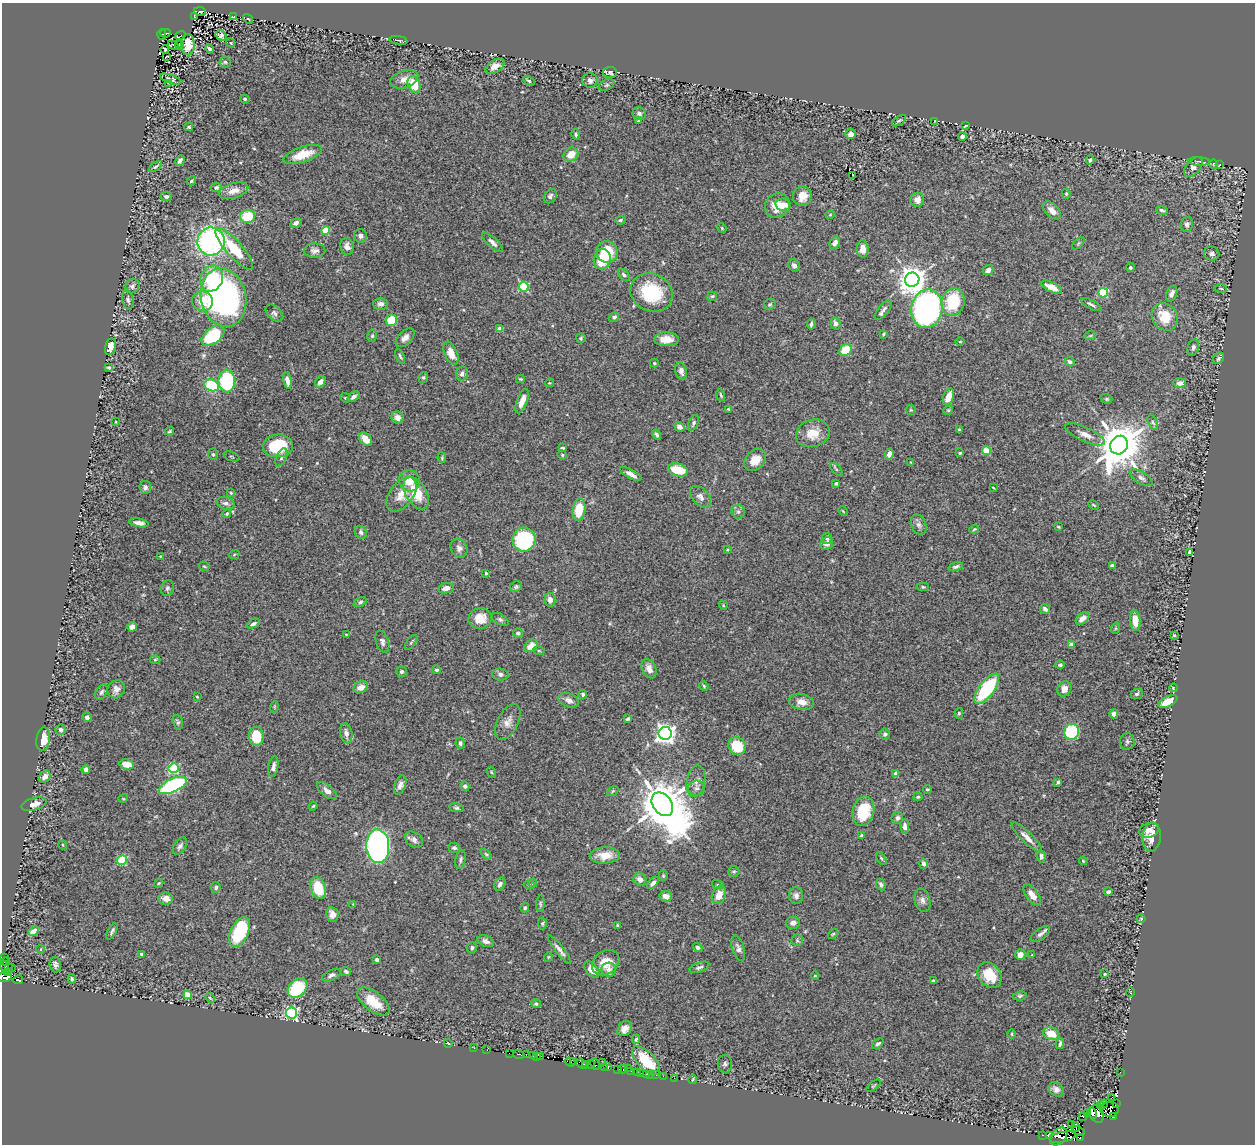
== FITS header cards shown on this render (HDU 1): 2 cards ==
NAXIS1  =                 1253
NAXIS2  =                 1142

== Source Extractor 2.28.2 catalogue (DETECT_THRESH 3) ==
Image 1253 x 1142 px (HDU 1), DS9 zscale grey, 1 PNG px = 1 image px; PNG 1257 x 1146 px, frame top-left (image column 1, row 1142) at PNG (2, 3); each listed source drawn as its Kron ellipse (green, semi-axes under 4 px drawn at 4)
Background 0.238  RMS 0.014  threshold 0.043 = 3 sigma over >= 5 px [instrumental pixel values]
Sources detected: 440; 6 with non-positive FLUX_AUTO (blend fragments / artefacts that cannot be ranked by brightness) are neither listed nor drawn; the other 434 listed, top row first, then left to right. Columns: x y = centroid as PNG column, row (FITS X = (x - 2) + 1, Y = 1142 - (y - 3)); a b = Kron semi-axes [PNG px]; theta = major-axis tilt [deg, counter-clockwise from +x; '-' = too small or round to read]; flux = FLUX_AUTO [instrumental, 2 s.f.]
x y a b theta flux
200 11 6 3 -10 38
195 17 4 2 - 3.1
233 17 4 2 - 0.82
248 19 5 3 - 1.1
165 33 5 3 - 34
162 35 5 3 - 18
181 35 5 2 - 2.2
221 35 6 4 -30 3
398 40 9 2 -10 1.4
231 43 4 3 - 0.85
173 45 6 2 -26 0.87
179 45 4 2 - 1
188 45 10 6 -89 15
210 48 4 3 - 3.8
165 50 4 3 - 1.4
167 57 4 2 - 0.7
225 62 6 5 - 1.8
495 66 10 6 31 7.6
610 73 7 5 3 2.4
171 79 11 4 -19 2.2
404 79 14 8 18 7.7
590 80 7 7 - 3.1
529 81 6 4 -30 1.5
168 83 4 2 - 1.1
414 84 9 6 -67 23
607 85 8 5 27 1.9
245 99 5 4 - 1.3
639 114 7 6 - 2.7
638 121 4 3 - 1
899 121 8 4 33 1.6
935 121 3 2 - 0.66
965 126 4 2 - 1
189 127 4 3 - 1.3
576 134 5 4 - 1.4
850 134 5 5 - 4.1
962 137 4 4 - 4.1
571 154 8 6 37 12
303 155 20 7 19 21
1090 160 4 3 - 1.5
180 161 5 3 - 2.4
1199 161 11 3 -2 2.1
1213 164 4 3 - 0.87
1219 165 3 2 - 0.68
156 167 7 3 34 1.5
1193 167 11 7 48 5.3
853 175 2 2 - 1.2
191 181 5 4 - 1.4
216 187 5 4 - 2.4
234 191 15 7 16 9.3
1066 194 5 4 - 1.3
166 196 5 4 - 2.3
550 196 8 5 55 2.5
802 196 9 9 - 12
917 200 7 7 - 6.5
783 205 7 6 - 6.2
777 206 13 11 47 16
1052 210 11 6 -45 7.4
1162 210 6 3 -16 1.8
830 215 4 4 - 0.92
248 216 7 6 - 28
620 220 5 4 - 1.7
296 223 6 4 31 3.3
1187 224 7 6 - 3.4
722 228 5 4 - 1
326 231 4 4 - 37
360 236 7 6 - 3.3
211 241 14 13 - 220
493 242 13 5 -42 4.2
835 243 6 5 - 4.8
1078 243 8 3 45 0.89
347 247 8 6 -78 5.3
234 249 26 8 -48 37
862 249 9 6 -86 7.2
314 251 11 7 -2 4
607 252 11 10 - 28
1212 253 7 7 - 3.4
602 259 10 8 79 30
794 266 6 5 - 3.3
1130 268 4 4 - 1.4
988 270 5 5 - 4.3
624 275 7 4 -45 2.3
211 279 13 11 65 41
912 280 7 7 - 1400
132 286 8 6 44 3.4
524 287 5 4 - 77
1052 287 11 5 -26 12
1221 288 6 3 -9 0.99
651 293 22 19 -28 50
1103 293 5 4 - 65
1172 294 8 5 68 4
712 296 5 4 - 1.3
223 298 29 22 -77 270
128 300 10 5 -78 2.7
203 301 10 10 - 22
953 302 14 11 75 50
381 304 7 6 - 3.6
770 304 6 5 - 1.5
1091 304 11 3 -28 2.2
927 309 19 15 80 480
883 310 12 5 52 3.8
274 313 10 6 -42 3.3
614 317 5 4 - 1.7
1165 317 14 12 -55 22
391 320 6 5 - 33
835 323 6 5 - 3.9
811 324 5 3 - 1.8
500 329 4 4 - 10
883 334 4 3 - 1.1
213 336 13 8 40 60
372 336 6 5 - 1.7
1090 336 6 3 19 1
405 338 11 6 43 5.1
581 338 5 5 - 1.3
666 339 12 7 -1 11
960 342 4 3 - 0.76
110 347 9 5 77 8.8
1193 347 8 5 73 2.5
846 350 7 5 36 27
451 353 12 6 -68 12
400 356 8 3 -65 1.6
1219 358 6 5 - 1.9
1070 362 5 4 - 2.6
654 363 4 3 - 1.2
109 367 4 3 - 1.4
681 371 9 5 -74 4.1
462 374 7 6 - 3.3
423 377 5 4 - 1.4
520 379 4 3 - 1.1
227 381 11 8 -89 78
287 381 8 4 -79 5.4
320 382 6 4 51 6.2
549 383 4 3 - 0.88
1180 383 6 5 - 5.3
212 385 7 5 -23 58
721 395 6 3 -71 1.3
353 397 7 4 37 3.2
948 397 9 5 69 11
345 398 5 4 - 1
1106 399 6 4 -21 1.4
522 401 13 5 69 9.6
728 409 3 3 - 0.85
911 410 5 4 - 1.2
948 410 5 4 - 1.2
397 418 6 6 - 5.8
116 422 3 2 - 0.68
693 423 8 4 67 2.2
1153 423 8 4 -62 2.1
679 427 5 4 - 4.7
959 429 3 2 - 0.94
169 431 5 3 - 1.2
813 433 17 13 19 17
1085 434 21 7 -24 8.3
657 435 5 4 - 2.1
366 439 8 5 -50 12
1119 445 9 8 - 4100
278 446 15 11 4 47
562 448 4 3 - 2
986 451 4 4 - 25
960 453 3 3 - 1.4
213 454 6 5 - 1.7
889 454 5 4 - 4.5
562 455 5 4 - 1.2
232 456 8 2 -21 0.88
281 457 9 5 66 2.6
442 458 5 4 - 1
755 460 12 9 45 11
910 462 3 2 - 0.57
836 469 8 3 -45 1.3
678 470 10 6 -18 24
631 474 12 4 -29 5.7
1141 478 13 5 -32 3.8
410 481 11 10 - 15
836 483 4 3 - 1.6
145 487 6 5 - 2.6
993 487 3 2 - 0.72
231 493 3 3 - 1.6
416 493 18 10 -59 27
401 494 19 11 52 14
700 497 13 8 -48 5.3
226 503 9 6 -16 3.6
1094 505 5 3 - 1.1
579 509 11 6 82 25
843 511 5 3 - 0.82
738 512 7 6 - 2.7
227 514 4 4 - 1.2
139 523 10 4 -11 4.2
919 525 10 7 -66 3.9
1058 527 4 3 - 1.1
974 529 5 3 - 0.89
361 532 7 5 -58 2.8
827 538 5 5 - 2.2
524 539 12 11 - 94
827 543 6 6 - 4.7
459 548 10 8 -61 4.4
727 550 4 2 - 0.81
1190 552 4 3 - 3
234 555 5 3 - 0.81
161 556 4 3 - 0.79
204 566 5 3 - 0.99
1112 566 4 3 - 2.9
956 567 7 4 16 2.4
486 573 4 4 - 1.3
516 587 6 5 - 1.9
923 587 6 4 -4 1.3
167 588 8 6 74 2.4
446 588 8 5 10 5.5
550 600 7 5 -81 4.3
360 602 7 4 23 2.1
723 605 5 3 - 0.95
1045 609 5 4 - 3.3
480 618 11 10 - 16
1083 618 8 5 39 5.9
500 619 9 5 -32 2.3
1135 621 10 5 -86 12
253 624 7 4 25 2.8
132 627 5 4 - 6.1
1116 628 6 3 71 0.93
518 633 5 4 - 2.2
346 634 3 2 - 0.63
1174 635 3 3 - 1
382 642 11 6 -72 3.5
411 642 8 3 53 1.3
1071 645 4 4 - 11
531 646 7 5 38 12
539 651 5 3 - 1.1
155 660 5 3 - 0.99
1060 665 4 4 - 2.2
649 669 10 6 -64 6.6
436 670 4 4 - 1.7
401 672 5 5 - 2.2
500 674 8 6 -6 3.1
704 686 5 4 - 1.2
361 687 7 5 21 6.9
1173 688 4 2 - 0.73
116 689 9 8 - 4.9
987 689 18 7 53 72
1064 689 8 6 56 7.2
101 692 8 5 58 2.3
583 694 4 4 - 1.8
1137 694 6 4 23 1.7
197 697 3 3 - 0.9
569 700 10 7 -22 5.3
801 702 13 8 -11 9.2
1168 702 10 5 26 15
274 707 5 3 - 0.86
959 713 5 4 - 1.3
1114 714 4 4 - 4.3
87 717 5 4 - 3.4
628 719 4 3 - 2.1
178 722 7 5 -72 1.9
508 722 19 10 63 8
61 730 5 5 - 3.1
1072 732 8 7 - 66
346 733 10 6 -78 4.9
665 733 6 6 - 580
885 734 5 5 - 1.9
256 736 9 7 -89 28
43 739 12 7 80 15
1127 742 8 7 - 2.7
460 743 5 4 - 2.3
737 746 9 8 - 37
127 764 7 5 -12 14
273 767 10 5 79 3.9
173 768 5 5 - 67
86 769 4 4 - 4.9
491 772 5 3 - 0.91
895 774 4 4 - 5.2
45 777 6 5 - 5.6
696 781 16 9 79 6.5
1058 782 4 3 - 1.6
173 785 15 6 25 140
400 785 10 5 69 4.3
465 786 4 4 - 2.9
697 788 8 7 - 3.2
927 789 4 3 - 1.3
327 791 11 6 -37 6.1
613 791 6 4 35 1.1
918 797 4 4 - 1.2
123 799 5 3 - 0.9
34 804 13 6 16 8
662 804 13 9 -54 5100
313 806 4 3 - 0.85
456 808 7 4 -11 1.8
863 811 15 10 76 35
897 818 6 5 - 2.9
905 826 7 4 -83 3.8
1149 830 10 7 17 5.7
862 836 4 3 - 4.9
1027 837 20 5 -45 7.2
1152 837 14 9 84 12
414 840 10 7 -33 4.4
63 845 4 3 - 0.81
180 846 9 6 57 3.4
378 846 17 11 -87 310
454 848 6 5 - 2.6
486 854 6 4 -44 1.2
605 855 15 8 4 13
1041 856 6 4 -82 2.7
881 858 7 3 -54 1.3
461 859 9 5 78 2.4
122 860 5 4 - 71
1083 861 4 3 - 0.89
924 864 5 4 - 4
734 871 5 5 - 1.3
663 876 5 4 - 1.2
640 879 7 6 - 5.7
159 883 5 3 - 0.95
533 883 4 4 - 1.1
653 883 7 4 47 4
500 884 7 5 58 3.2
529 885 5 3 - 1
718 885 6 4 -18 1.1
881 885 6 4 -66 2.6
216 887 5 4 - 2.2
318 888 11 7 -73 33
1109 892 4 3 - 2.3
719 895 9 6 68 11
1032 895 12 6 -54 8
666 896 6 5 - 6.9
796 896 8 7 - 3.8
166 899 7 6 - 8
922 900 12 7 -74 4.4
353 904 4 3 - 0.77
540 904 8 3 86 1.4
525 908 4 4 - 1.5
332 914 7 6 - 7.1
1141 919 4 4 - 0.97
542 923 6 4 88 1.6
793 923 7 6 - 4.9
617 925 3 3 - 1.1
33 931 6 4 40 7.4
112 931 9 3 62 2.4
239 932 16 9 66 63
833 934 6 3 44 1.2
1040 934 11 5 36 3.1
797 940 6 5 - 1.7
486 941 8 5 -23 4.4
698 947 5 4 - 2.1
472 948 5 5 - 2.1
738 948 13 6 -73 4
41 949 4 3 - 0.72
559 950 17 4 -52 4.2
141 954 4 4 - 1.6
1020 955 5 5 - 7.4
1032 955 3 3 - 0.69
548 957 5 3 - 0.79
4 958 2 2 - 2.3
377 960 4 3 - 2.1
6 962 4 3 - 3.5
606 962 15 11 37 14
55 965 8 5 -78 3.4
5 967 6 4 -77 10
8 967 4 3 - 57
699 967 10 5 19 2.6
12 968 3 2 - 7.3
592 970 9 5 -48 9
609 970 7 7 - 5.3
346 971 5 4 - 2.2
7 973 2 2 - 23
1105 974 3 2 - 0.89
331 975 10 5 25 2.8
989 975 14 11 -52 25
815 976 4 3 - 0.83
4 977 7 4 -1 230
72 979 4 3 - 1.4
18 980 5 3 - 67
933 981 3 3 - 1
297 988 11 8 43 57
1131 992 5 3 - 0.74
188 995 4 4 - 19
1020 996 7 4 8 1.8
210 998 5 3 - 1.3
373 1002 19 9 -38 23
536 1004 5 4 - 2.1
292 1013 5 5 - 150
625 1029 8 6 51 5.5
1012 1034 4 3 - 0.87
1051 1034 8 6 -18 15
636 1039 4 3 - 1.5
448 1043 4 2 - 0.73
878 1044 6 4 39 2.2
1060 1044 5 3 - 2
474 1048 3 2 - 0.61
487 1050 2 2 - 3.7
509 1053 2 2 - 2.2
519 1054 5 2 - 44
526 1055 3 3 - 61
533 1056 4 2 - 12
537 1056 4 2 - 8.7
541 1056 3 2 - 11
574 1061 3 3 - 87
646 1061 18 8 -47 25
570 1062 5 2 - 70
603 1062 3 2 - 0.58
582 1064 6 3 -28 58
586 1064 3 2 - 20
590 1064 4 3 - 46
595 1064 6 3 -62 210
725 1064 9 7 -88 2.9
604 1067 2 2 - 0.95
608 1067 4 2 - 4.6
629 1068 3 3 - 190
618 1069 3 2 - 35
623 1069 5 3 - 41
630 1071 3 2 - 38
637 1072 2 2 - 3.4
1120 1072 2 2 - 3.9
640 1073 3 2 - 2.6
646 1074 3 2 - 2
650 1074 2 2 - 9.5
656 1075 3 2 - 10
663 1076 2 2 - 8.1
674 1078 2 2 - 5.6
693 1080 4 3 - 0.96
873 1086 8 3 40 0.91
1056 1089 8 6 -41 4.4
1112 1098 4 3 - 44
1104 1104 4 2 - 25
1116 1104 3 2 - 83
1100 1105 3 2 - 120
1110 1109 9 7 6 58
1092 1113 6 3 -63 660
1088 1114 3 3 - 200
1097 1114 9 7 -66 1300
1083 1117 4 3 - 170
1113 1117 3 3 - 150
1071 1125 3 2 - 150
1076 1127 5 3 - 72
1079 1131 6 3 -24 260
1043 1135 3 2 - 63
1049 1136 4 3 - 100
1058 1136 10 7 47 700
1063 1137 13 5 12 1100
1080 1138 4 2 - 170
At the frame edge (FLAGS 8, measured only in part): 1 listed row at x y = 4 977
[6 non-positive-flux detections neither listed nor drawn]